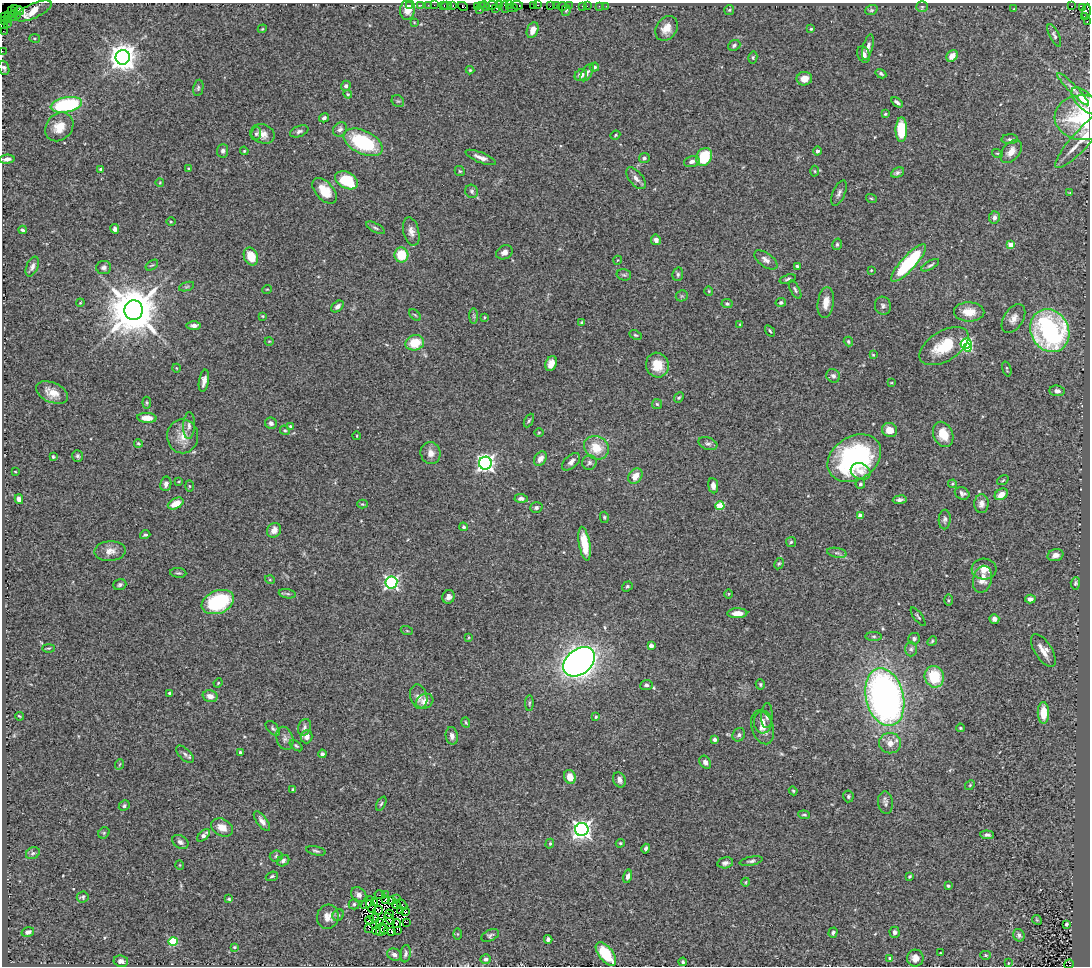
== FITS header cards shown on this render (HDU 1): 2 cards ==
NAXIS1  =                 1088
NAXIS2  =                  964

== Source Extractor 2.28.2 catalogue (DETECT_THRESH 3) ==
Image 1088 x 964 px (HDU 1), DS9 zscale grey, 1 PNG px = 1 image px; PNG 1092 x 968 px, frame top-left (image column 1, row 964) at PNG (2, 3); each listed source drawn as its Kron ellipse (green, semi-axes under 4 px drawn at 4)
Background 0.76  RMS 0.032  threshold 0.0949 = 3 sigma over >= 5 px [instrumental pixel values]
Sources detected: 391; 6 with non-positive FLUX_AUTO (blend fragments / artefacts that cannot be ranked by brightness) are neither listed nor drawn; the other 385 listed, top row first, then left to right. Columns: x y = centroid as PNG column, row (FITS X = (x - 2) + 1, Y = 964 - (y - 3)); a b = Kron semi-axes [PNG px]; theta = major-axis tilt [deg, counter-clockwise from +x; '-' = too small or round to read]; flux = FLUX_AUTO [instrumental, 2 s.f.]
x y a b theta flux
410 5 3 2 - 20
421 5 3 2 - 19
428 5 2 2 - 12
434 5 2 2 - 21
444 5 3 3 - 16
447 5 5 3 - 47
492 5 6 3 9 25
499 5 4 2 - 62
510 5 2 2 - 9.7
517 5 6 3 -7 49
533 5 3 2 - 10
537 5 4 2 - 14
453 6 3 3 - 33
463 6 5 3 - 55
477 6 4 2 - 18
481 6 4 2 - 24
485 6 5 4 - 35
550 6 2 2 - 12
557 6 3 2 - 14
563 6 5 3 - 50
569 6 3 2 - 6.3
582 6 3 2 - 5.7
587 6 2 2 - 11
599 6 2 2 - 5.3
606 6 3 2 - 2.3
1071 6 3 2 - 48
505 7 6 2 -74 21
922 7 5 5 - 3.2
15 8 4 2 - 2.8
495 8 2 2 - 20
512 8 6 2 -5 12
1082 8 4 3 - 13
1014 9 2 2 - 1.4
408 10 10 7 80 34
479 10 3 2 - 12
566 10 6 4 83 3.3
729 10 5 5 - 2.5
871 10 6 4 19 3.5
11 11 3 3 - 180
19 11 4 3 - 16
33 11 20 7 24 35
1086 12 8 4 82 130
17 15 3 2 - 9.6
9 16 3 2 - 20
13 16 5 3 - 27
1084 16 2 2 - 110
5 17 3 2 - 14
8 20 3 2 - 13
4 21 3 2 - 15
1087 21 3 2 - 46
414 22 4 3 - 1.8
7 24 3 2 - 11
3 25 3 2 - 4.2
666 28 13 10 56 22
262 29 4 3 - 2
811 29 4 4 - 2.6
533 30 8 5 68 18
3 31 2 2 - 6.5
1054 35 12 5 -64 5.4
35 38 5 3 - 2.3
734 45 6 5 - 4.9
868 47 13 5 75 12
2 51 2 2 - 8.4
863 54 9 6 -67 8.9
952 56 6 5 - 20
123 57 7 7 - 2800
753 57 6 4 77 3.1
594 67 4 4 - 4.1
4 68 7 5 -69 5.6
470 70 4 4 - 2.4
587 73 10 5 57 6.1
881 74 5 3 - 4
581 75 6 5 - 13
804 79 8 6 10 17
346 86 5 4 - 5.2
198 88 8 5 80 4.1
1073 89 22 4 -46 12
348 94 4 4 - 2.5
398 101 7 5 -40 3.7
1085 101 17 8 -45 33
897 102 6 3 -36 5.7
66 105 16 7 10 200
885 114 4 4 - 2.8
324 118 5 4 - 5.6
1083 118 28 22 -2 140
59 127 15 12 49 33
340 129 8 6 47 8
901 130 12 6 89 87
299 131 9 5 22 6.1
256 134 6 5 - 4.2
263 134 12 9 -22 17
615 135 5 4 - 2.5
1083 138 39 9 47 46
1010 139 8 5 2 4.9
363 142 21 11 -26 170
223 151 7 5 84 6.9
244 151 4 4 - 2.4
817 151 4 4 - 5.7
1011 152 13 8 50 19
997 153 5 3 - 2
481 157 16 5 -22 13
704 157 9 7 59 83
644 158 5 5 - 4.9
7 159 8 4 5 7.3
692 161 8 5 15 8.5
189 168 3 3 - 1.6
101 169 3 3 - 6.4
460 171 5 4 - 2.8
815 171 5 3 - 2.2
897 173 7 4 26 4.7
636 178 13 6 -50 11
347 180 12 8 -28 94
160 182 4 3 - 1.7
325 191 15 9 -48 44
472 191 7 6 - 5.1
839 193 13 6 66 7.9
1070 193 4 3 - 1.8
871 198 5 3 - 2.3
994 217 6 5 - 8.3
171 222 4 3 - 2
375 228 10 4 -29 4.7
115 229 5 4 - 6.8
22 230 4 3 - 3.5
411 232 14 8 -77 13
656 240 5 5 - 8.6
837 244 6 4 75 3.5
1011 245 4 4 - 28
504 252 8 6 28 11
401 255 7 7 - 63
251 256 9 7 -67 43
618 260 4 3 - 1.6
766 260 13 6 -36 11
908 263 24 7 47 180
152 265 7 3 34 2.8
930 265 10 4 30 4.3
797 266 4 3 - 3.5
32 267 10 5 67 8.3
104 267 7 6 - 6.4
871 270 3 2 - 1.7
678 274 7 5 78 4.5
624 275 7 5 -13 4.1
788 279 8 3 17 4.3
187 287 8 3 19 2.9
267 289 5 3 - 1.7
795 290 10 4 -61 4.5
709 291 4 4 - 2.2
682 296 6 5 - 3.1
781 302 5 4 - 4
80 303 4 3 - 2.1
826 303 15 8 82 24
727 304 5 4 - 4.4
337 306 7 5 41 7.8
883 306 9 8 - 6.3
134 310 10 9 - 13000
969 312 15 9 -2 31
415 315 7 4 -44 2.9
263 316 4 3 - 1.8
474 316 8 4 -89 4.3
484 317 4 2 - 1.7
1013 318 16 9 56 17
581 322 3 3 - 2
740 324 4 3 - 1.6
194 326 7 4 1 8.7
770 331 6 3 -54 2.6
1050 331 22 19 -63 420
635 335 6 4 -26 3.1
269 341 4 3 - 1.6
848 341 5 4 - 3.5
415 343 9 7 15 45
966 344 5 5 - 210
944 346 27 15 31 76
968 347 4 4 - 94
873 355 4 3 - 1.9
551 363 8 5 69 18
657 365 12 11 - 40
176 368 4 3 - 1.4
1007 369 8 3 -75 2.5
833 376 7 6 - 6.5
204 381 11 5 80 11
891 383 4 2 - 1.6
1057 391 8 5 -7 7.8
52 393 17 10 -24 27
679 398 5 4 - 2.8
147 403 6 4 -84 2.5
657 404 5 5 - 2.9
147 418 9 5 -3 25
529 420 7 4 63 3.3
271 423 6 5 - 6.4
189 426 13 6 88 9.1
291 426 4 3 - 4.2
285 430 5 4 - 3.1
890 430 7 7 - 19
539 432 5 3 - 1.9
943 434 13 9 -66 38
183 436 17 15 -89 30
357 436 4 3 - 1.6
138 443 4 3 - 2.6
708 444 10 6 -19 6.3
596 448 13 11 -34 44
431 453 11 10 - 15
78 456 6 5 - 4.2
53 457 4 3 - 2.8
854 458 28 21 33 350
540 459 8 5 57 13
571 462 11 6 43 9.4
589 462 7 7 - 6.2
485 463 6 6 - 820
15 471 3 2 - 1.4
861 471 10 7 -25 16
635 476 8 6 50 20
1003 480 6 3 35 2.5
179 481 3 2 - 1.5
166 484 7 5 80 9.3
860 484 5 4 - 4.7
952 484 4 3 - 2.4
189 486 6 4 -88 2.2
713 486 8 5 -82 11
962 493 7 6 - 6.7
1001 494 7 5 30 20
521 498 6 4 -1 5.8
19 499 5 4 - 12
900 500 7 4 8 6.1
176 504 8 5 27 29
362 504 5 4 - 2.7
981 504 9 7 88 11
720 506 4 4 - 89
536 507 6 5 - 4.9
860 516 4 4 - 22
604 517 5 4 - 2.8
945 520 10 6 86 6.2
464 527 4 4 - 3.8
274 530 8 6 52 17
145 535 5 3 - 3.5
791 542 5 5 - 3.4
584 544 17 5 -80 43
110 551 15 10 3 18
837 553 10 5 -11 6.1
1055 555 8 6 15 13
779 564 6 4 61 3
984 569 12 10 -4 24
178 573 8 5 -6 3.8
982 579 14 9 77 21
270 580 5 3 - 1.8
391 583 6 6 - 440
1075 583 6 5 - 3.8
120 585 6 5 - 4.8
627 586 6 4 37 3.3
287 594 9 4 -11 4.1
729 594 4 3 - 1.7
448 597 7 6 - 8.2
1030 599 5 4 - 9.7
948 600 6 4 -90 3.1
218 602 17 11 22 150
737 613 10 5 1 17
918 617 11 3 -53 3.2
994 619 5 4 - 8.1
407 631 6 4 -19 2.1
874 636 8 4 0 3.7
468 637 4 2 - 1.6
914 639 6 6 - 5.3
932 641 5 4 - 2.7
651 646 4 4 - 20
49 648 6 3 0 2.2
911 649 7 6 - 5.9
1043 651 19 8 -58 22
579 662 17 12 40 1800
934 677 11 9 -72 75
218 683 5 3 - 1.8
760 684 5 4 - 3.4
646 685 6 5 - 6.2
170 693 4 3 - 3.7
210 696 7 5 -15 14
419 697 12 8 -75 13
885 697 29 19 -76 1000
425 701 9 7 27 18
529 703 8 3 89 3
1043 713 11 5 -90 40
19 716 4 2 - 2.1
767 716 12 6 88 8.6
596 717 4 3 - 2.2
466 722 5 3 - 2.2
763 722 11 9 -87 13
304 727 8 6 71 6.4
762 727 17 11 -72 19
273 728 9 5 -46 4.5
960 728 4 3 - 2.3
739 735 7 6 - 5.6
452 736 9 6 -83 9.1
307 737 6 6 - 12
285 738 12 8 -73 9.7
715 740 3 3 - 5.7
890 743 11 10 - 19
296 746 7 4 -37 3.3
240 752 3 3 - 3.7
185 754 11 5 -43 7.1
322 754 4 3 - 5.1
705 762 7 5 -55 9.5
120 764 5 3 - 2
570 777 7 5 -69 26
619 780 8 6 -65 8.9
970 785 5 4 - 2.5
293 790 4 3 - 3.4
793 791 4 4 - 2.6
848 796 6 5 - 3.8
885 803 11 7 -84 7.6
381 804 8 4 62 3.4
124 806 6 4 45 3.7
804 815 6 3 -7 2.7
262 821 12 5 -53 10
222 827 11 8 -26 21
582 829 6 6 - 970
104 833 6 5 - 3.2
204 835 8 4 41 13
987 835 7 4 -5 5.6
180 842 9 6 -34 7.4
620 843 5 4 - 2.4
550 844 5 4 - 2.6
646 849 5 3 - 5.1
316 851 10 4 -11 4.3
33 853 7 5 27 4.3
276 856 6 5 - 4.8
283 861 6 5 - 6.3
751 861 12 4 11 5.4
725 863 8 5 11 7
180 865 5 3 - 1.7
272 876 6 4 21 3.6
628 876 7 4 75 8.2
910 876 3 3 - 3.5
746 882 4 3 - 1.7
948 886 3 3 - 2.7
359 895 8 6 -39 9.4
380 895 5 2 - 4.7
385 895 2 2 - 1.5
83 897 6 5 - 3.8
229 899 4 3 - 2.5
386 899 4 2 - 1.7
397 899 2 2 - 2.2
392 900 3 2 - 1
374 902 4 2 - 3
367 903 8 3 47 3.2
354 904 5 5 - 3.7
396 904 4 2 - 3
402 905 6 2 -43 3.4
371 907 7 3 -61 1.9
378 910 5 2 - 1.1
400 910 3 2 - 1.7
405 911 3 2 - 2.5
389 914 4 3 - 1.6
338 915 6 5 - 3.7
328 917 12 11 - 20
374 918 5 3 - 2.4
389 919 6 2 -57 0.44
370 920 4 2 - 4.5
1037 920 5 4 - 2.6
380 922 3 2 - 5.3
406 922 2 2 - 2.5
396 923 5 2 - 0.62
1066 924 4 3 - 4.1
368 928 3 2 - 4.2
384 929 5 3 - 5.6
381 930 6 2 70 3.2
377 931 4 2 - 0.83
392 931 3 2 - 2.1
397 931 4 2 - 14
28 932 6 4 16 8.6
894 932 5 5 - 5.4
833 933 5 4 - 4
458 934 6 4 -90 2.1
490 935 9 5 25 5
1019 935 6 5 - 5.2
548 939 4 4 - 8
173 941 4 4 - 98
234 947 4 3 - 2.4
940 953 3 2 - 1.4
405 954 9 5 82 6.5
606 954 14 7 -51 81
394 955 7 6 - 9.5
986 955 5 4 - 2.7
890 958 4 3 - 8.5
915 958 8 8 - 14
486 959 5 4 - 6.9
121 961 7 5 -9 9.1
683 962 4 3 - 3.7
1008 963 3 2 - 1.3
1069 964 5 4 - 250
At the frame edge (FLAGS 8, measured only in part): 9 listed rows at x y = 3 25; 3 31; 2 51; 4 68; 1085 101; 1083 118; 1083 138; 486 959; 1069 964
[6 non-positive-flux detections neither listed nor drawn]